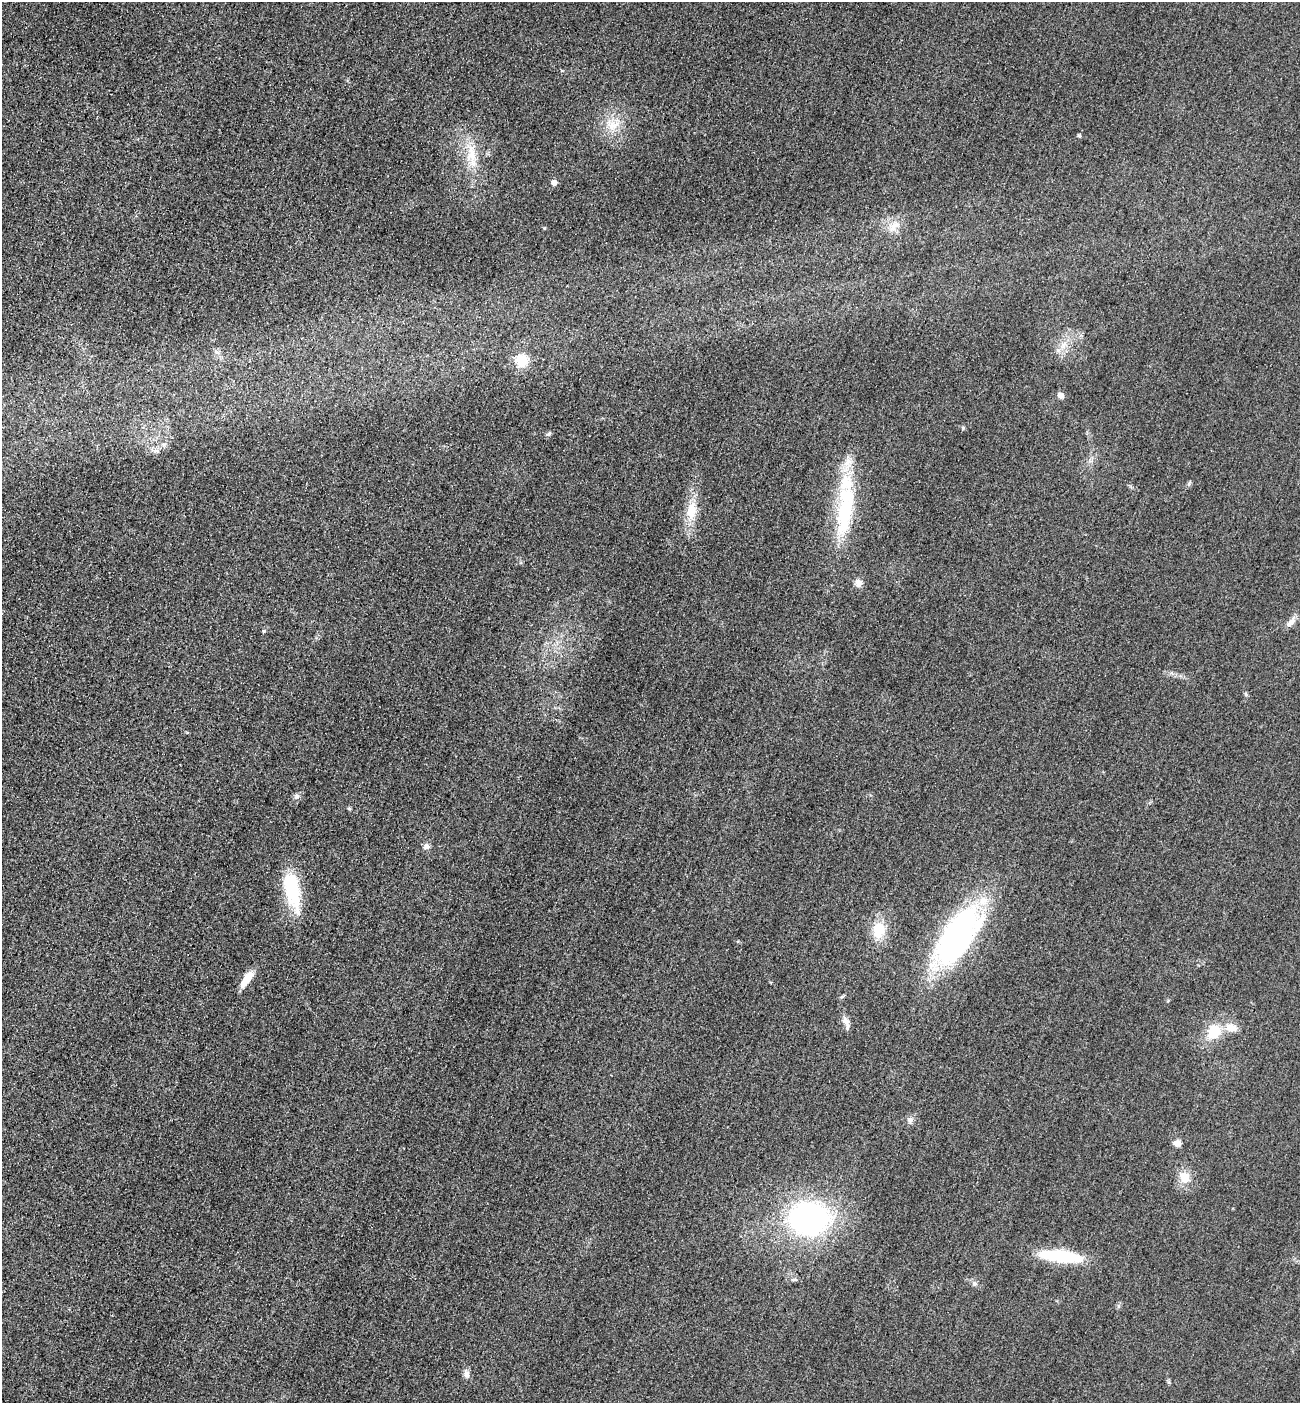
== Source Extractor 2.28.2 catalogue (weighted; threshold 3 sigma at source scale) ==
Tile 11 of 4 x 4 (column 3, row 3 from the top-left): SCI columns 2901-4198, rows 1427-2827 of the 5667 x 5654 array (HDU 1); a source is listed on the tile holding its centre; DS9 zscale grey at full resolution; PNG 1302 x 1405 px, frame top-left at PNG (2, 2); no overlay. Shown black and unused: <1% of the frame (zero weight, under 3 of 4 exposures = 3% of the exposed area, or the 3 px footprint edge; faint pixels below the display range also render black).
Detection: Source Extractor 2.28.2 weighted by HDU 2 'WHT'; one run over the whole footprint, this tile lists its part. Background 0.0571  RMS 0.017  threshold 0.0754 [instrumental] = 3 sigma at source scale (4.5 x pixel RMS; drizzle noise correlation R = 1.50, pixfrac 1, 0.05/0.05 arcsec/px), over >= 5 px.
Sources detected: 40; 1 inside a brighter object's white glare — not listed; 3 inside a brighter listed object's ellipse — not listed separately; the other 36 listed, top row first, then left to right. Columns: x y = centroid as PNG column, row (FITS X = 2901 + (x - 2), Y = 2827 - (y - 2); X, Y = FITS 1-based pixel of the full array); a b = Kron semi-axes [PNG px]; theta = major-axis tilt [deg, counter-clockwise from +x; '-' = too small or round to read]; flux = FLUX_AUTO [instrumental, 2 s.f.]
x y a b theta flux
613 125 17 14 63 28
1079 136 5 4 - 2.1
472 154 23 14 -82 37
554 183 5 5 - 12
894 226 20 8 43 15
1064 344 11 5 54 8.9
216 352 7 4 -19 3.2
522 361 6 6 - 120
1061 395 5 5 - 13
963 428 5 5 - 2.2
549 434 7 5 24 3
163 444 7 5 -11 4.3
156 451 7 5 -1 4.8
1189 484 8 4 72 3
691 510 23 13 81 36
845 510 80 21 81 150
859 583 9 8 - 10
1291 622 16 6 52 11
264 631 5 4 - 1.9
297 796 8 6 34 5
349 808 6 3 -20 1.9
427 847 9 7 10 5.9
292 891 50 17 -79 90
878 930 16 13 88 43
959 934 65 34 51 400
247 979 23 8 55 21
846 1021 11 8 -46 10
1214 1032 19 16 51 42
910 1119 8 6 74 5.6
1177 1143 8 8 - 8.9
1185 1178 12 10 -68 26
808 1219 29 24 -2 480
1061 1256 38 9 -6 140
794 1280 9 4 0 3.4
974 1284 7 6 - 4
467 1374 10 8 -75 6.8